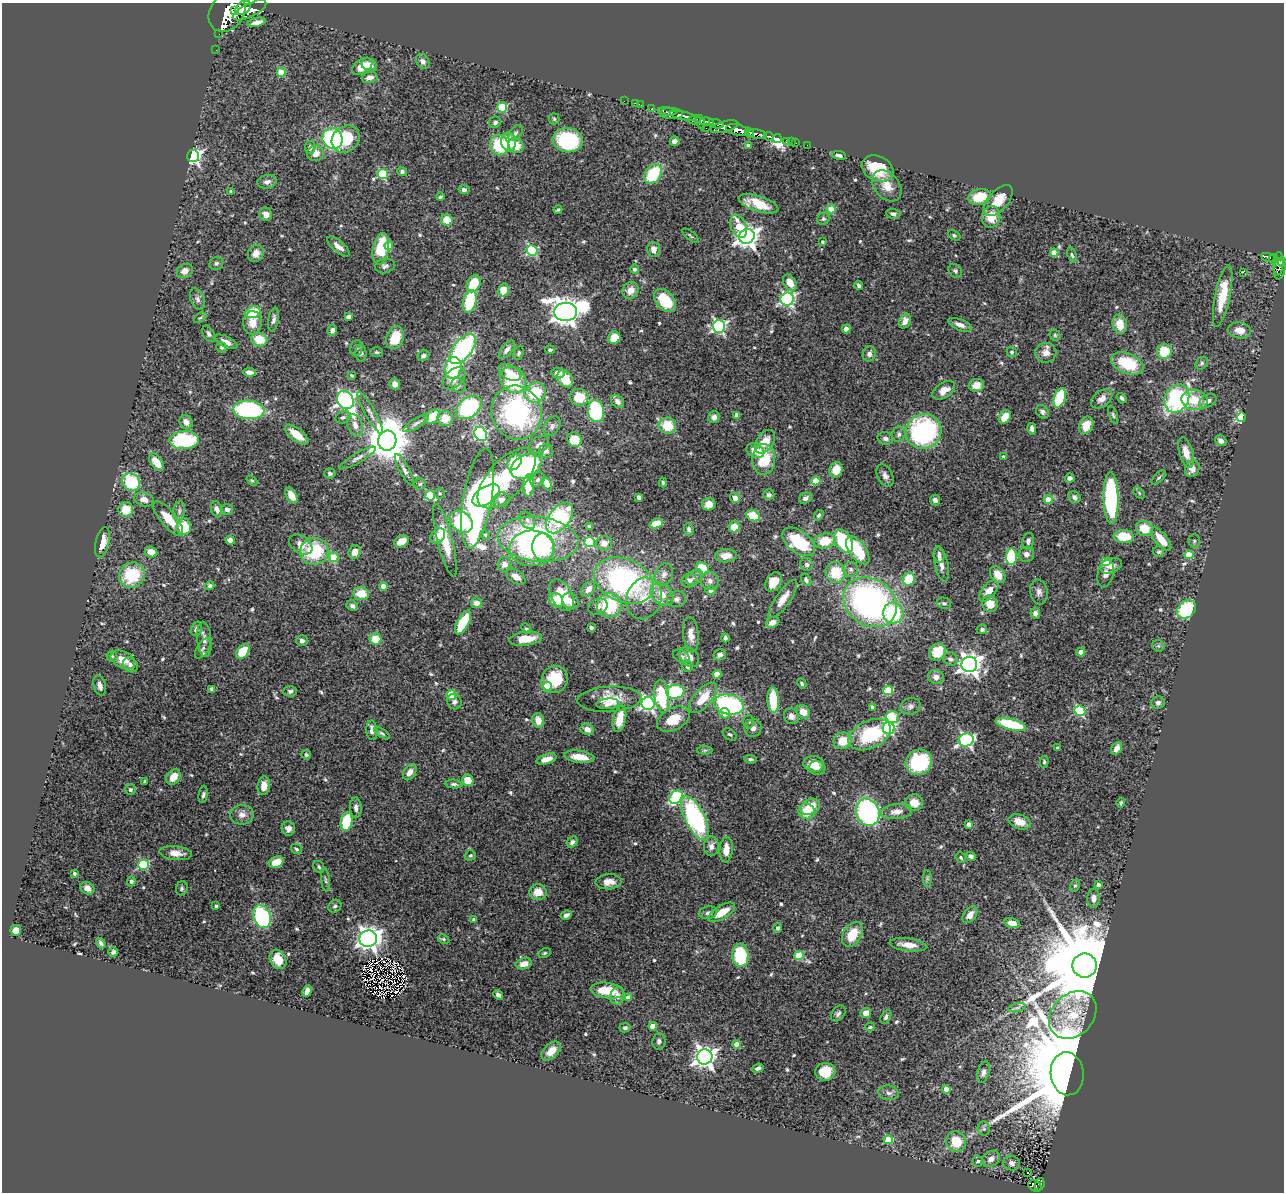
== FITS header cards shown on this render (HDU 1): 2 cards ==
NAXIS1  =                 1282
NAXIS2  =                 1190

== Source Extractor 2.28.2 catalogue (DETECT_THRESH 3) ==
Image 1282 x 1190 px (HDU 1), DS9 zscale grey, 1 PNG px = 1 image px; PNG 1286 x 1194 px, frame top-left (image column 1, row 1190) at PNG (2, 3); each listed source drawn as its Kron ellipse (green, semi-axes under 4 px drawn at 4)
Background 2.77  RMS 0.048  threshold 0.145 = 3 sigma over >= 5 px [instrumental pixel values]
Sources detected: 588; of the 588, the 500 brightest by FLUX_AUTO listed and drawn (88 fainter detections omitted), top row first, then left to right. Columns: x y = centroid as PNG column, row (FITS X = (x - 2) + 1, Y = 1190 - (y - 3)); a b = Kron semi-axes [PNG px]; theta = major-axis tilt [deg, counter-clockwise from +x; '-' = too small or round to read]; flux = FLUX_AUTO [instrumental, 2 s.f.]
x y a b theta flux
243 8 9 6 37 4100
249 10 18 6 26 7000
234 11 2 2 - 5500
227 12 21 17 55 15000
257 22 9 4 13 20
219 34 2 2 - 25
216 50 2 2 - 21
423 61 8 6 -55 13
369 65 8 6 -29 23
362 66 11 7 33 54
281 72 4 4 - 69
369 77 8 5 10 17
624 101 2 2 - 31
635 103 2 2 - 24
641 105 4 2 - 42
502 107 5 5 - 160
652 109 3 3 - 71
667 111 9 3 -8 960
671 113 12 5 -4 2100
683 116 13 4 -12 2300
554 119 5 5 - 5
695 120 6 4 0 770
495 122 6 5 - 8.4
701 122 7 4 -78 630
707 122 7 4 -6 1700
716 124 7 3 -20 650
724 127 14 5 16 2400
706 128 2 2 - 120
737 130 11 5 -10 7600
515 133 9 6 47 9.5
749 133 5 3 - 1300
757 134 9 4 -13 2500
769 136 5 3 - 510
332 138 11 10 - 300
346 139 15 12 39 150
777 139 4 3 - 4100
568 140 15 12 -8 270
675 141 5 4 - 12
786 141 3 3 - 160
508 142 9 7 -82 63
791 142 2 2 - 23
796 143 2 2 - 29
499 145 10 9 - 150
516 145 8 7 - 42
748 145 4 3 - 12
807 145 2 2 - 21
310 147 7 5 81 11
315 153 8 8 - 29
839 155 7 4 -9 10
193 156 6 6 - 870
878 169 17 12 -27 120
402 172 5 4 - 7.8
383 174 5 5 - 210
653 174 11 7 53 160
267 182 10 6 12 15
887 186 17 12 -51 46
464 190 5 4 - 11
231 191 4 3 - 4.7
440 197 4 3 - 5.1
979 197 11 7 15 95
998 200 18 10 49 63
758 204 21 7 -18 72
831 209 4 4 - 78
558 210 4 3 - 4.9
266 214 7 6 - 24
893 214 7 5 -5 8.5
991 217 11 9 81 55
823 219 6 6 - 7.1
447 220 6 5 - 52
739 226 12 7 -67 68
954 235 7 4 -30 5.2
690 236 10 3 -40 4.8
747 236 8 7 - 2400
822 242 3 3 - 5.5
338 246 14 5 -40 21
389 246 4 4 - 63
381 249 16 8 81 120
653 249 7 6 - 23
532 250 5 5 - 330
256 253 9 7 60 25
1054 253 4 4 - 58
1072 255 8 4 -72 6.5
1268 257 7 3 -14 420
1273 259 5 3 - 420
1282 262 5 3 - 980
216 263 7 6 - 7.4
1278 264 12 5 86 1300
385 266 10 7 13 11
634 269 4 4 - 8.3
1280 269 11 5 80 560
185 271 8 7 - 22
955 271 7 6 - 8
1243 272 2 2 - 500
790 283 9 6 -57 43
474 284 9 6 65 87
859 285 4 4 - 7.9
503 290 6 5 - 50
631 290 8 7 - 31
1223 296 31 7 78 99
198 299 11 6 -66 13
787 299 6 6 - 650
665 300 13 9 -49 120
470 301 11 6 75 160
253 312 8 5 17 160
565 312 11 9 0 4500
349 317 4 4 - 34
200 318 7 3 36 5
274 319 12 5 80 13
905 321 8 5 63 24
252 323 11 9 88 40
1120 324 9 7 -77 54
960 325 12 5 -21 20
719 326 6 6 - 650
846 329 4 4 - 32
332 330 5 4 - 13
1240 330 11 8 -9 33
209 334 9 5 -62 9.5
1055 335 6 5 - 5.5
395 338 12 8 69 88
614 338 6 6 - 57
259 339 8 7 - 68
226 342 12 5 -27 20
221 347 5 4 - 5.5
356 348 8 6 80 8.7
463 349 17 9 52 470
507 350 11 5 51 15
550 350 5 4 - 5.2
1164 351 7 7 - 110
376 352 6 5 - 5.1
1012 352 5 5 - 5.5
361 353 8 5 -85 8.4
518 353 7 4 68 6.1
1046 353 10 10 - 25
869 354 7 6 - 13
423 356 6 5 - 11
1127 363 17 10 -22 150
1202 363 7 5 46 7.6
453 368 11 8 77 180
249 372 7 4 -7 18
510 372 12 7 -29 37
558 373 7 5 -10 24
352 376 4 3 - 4.9
454 378 13 8 44 42
565 379 9 7 -54 74
513 380 14 12 -44 200
395 384 5 5 - 18
458 385 8 7 - 8.9
976 385 8 6 13 33
944 390 12 7 33 36
535 393 11 9 28 120
579 397 9 8 - 76
1060 398 10 5 71 190
1122 398 5 4 - 6.4
1177 398 14 12 63 450
1102 399 12 7 39 27
345 400 10 7 -54 1200
1194 400 13 10 -11 75
617 401 7 5 -48 18
1208 401 9 6 27 17
469 408 14 9 38 330
249 410 16 9 -5 410
596 411 11 8 -80 260
1042 412 7 6 - 11
370 413 24 5 -60 19
516 413 27 25 -70 530
736 415 4 4 - 16
1113 415 9 4 -72 6.5
343 417 7 6 - 7.4
432 417 8 6 42 72
714 417 6 5 - 14
1005 417 7 5 57 48
1241 417 5 4 - 340
445 418 8 7 - 46
186 422 7 6 - 21
416 423 15 4 31 13
355 425 11 7 -68 23
1086 425 9 6 67 57
552 426 10 7 57 13
667 426 9 8 - 86
1032 429 5 4 - 12
924 431 18 17 - 480
481 434 7 6 - 480
899 434 8 6 67 10
297 435 14 6 -37 56
885 438 8 6 -13 12
184 440 15 9 2 250
575 440 8 7 - 64
387 441 10 9 - 13000
1221 441 6 5 - 12
765 442 13 8 55 51
539 445 11 8 38 15
546 451 7 7 - 13
755 451 9 7 -26 35
1186 453 15 7 -74 34
1003 457 3 3 - 8.7
358 458 21 5 30 16
764 459 15 11 87 130
156 462 10 5 -52 55
514 462 9 6 54 73
526 466 16 11 27 460
1192 468 8 7 - 27
404 470 17 5 -62 14
836 470 8 6 70 52
330 473 6 5 - 8.9
885 475 12 7 -62 17
507 478 38 18 47 220
1070 478 5 4 - 14
1159 478 9 3 45 5.2
538 480 8 6 47 9.2
252 481 6 4 -39 4.8
816 481 4 4 - 85
131 482 9 8 - 160
663 482 5 3 - 4.8
420 484 6 5 - 5.9
547 484 7 4 -58 34
529 485 11 5 86 94
440 493 5 5 - 5.3
1139 493 7 4 -47 5
430 495 5 5 - 140
486 495 15 8 33 340
769 495 5 5 - 7.6
292 496 8 5 -61 38
1074 497 6 5 - 11
478 498 50 14 80 1600
639 498 4 4 - 18
735 498 5 5 - 18
805 498 7 5 29 11
1111 498 26 7 -89 490
144 499 10 7 -17 22
501 500 8 7 - 18
935 500 5 5 - 11
1048 500 4 4 - 66
709 504 7 6 - 31
126 509 7 7 - 58
217 509 8 5 -70 15
227 509 6 5 - 13
179 511 9 6 82 11
819 515 6 4 56 6.9
753 516 7 5 -21 71
168 518 21 7 -50 65
559 518 17 10 52 310
527 520 9 6 -52 12
461 522 12 9 -41 280
656 523 7 5 18 44
184 527 8 7 - 98
589 527 4 3 - 6
734 527 5 5 - 43
689 529 6 5 - 8.9
1145 529 9 7 -24 71
485 535 5 4 - 4.8
438 536 8 6 53 34
1124 536 10 6 -4 92
538 539 41 22 -6 730
1161 539 14 6 -51 60
230 540 5 4 - 18
445 540 37 7 -76 92
401 541 7 5 29 40
825 541 11 7 12 70
843 541 12 8 -59 180
1028 541 8 6 79 12
1194 541 7 5 89 7.1
102 542 15 6 76 44
590 542 5 5 - 220
799 542 19 11 -38 180
604 543 8 7 - 27
301 545 13 8 -33 26
543 547 14 11 -84 120
532 548 22 18 1 210
858 550 16 8 -54 140
314 551 14 13 - 200
151 552 6 5 - 31
355 552 7 6 - 26
1159 552 6 5 - 5.6
1026 554 7 7 - 16
939 555 8 5 -83 13
1189 555 4 4 - 91
726 556 11 6 5 34
334 557 4 4 - 120
1011 557 8 5 90 190
1106 562 5 4 - 120
504 564 7 6 - 21
807 564 7 6 - 8.7
941 564 18 6 -77 23
1111 566 11 7 22 25
703 569 7 5 -46 110
851 569 7 7 - 12
836 572 10 10 - 97
664 574 11 9 64 21
998 574 9 7 -53 41
1106 574 14 8 78 23
132 575 13 12 - 160
516 577 11 6 -34 28
695 577 9 7 41 12
909 579 7 6 - 89
624 580 31 21 -23 700
806 580 6 4 -62 8.2
689 581 7 7 - 19
710 581 9 8 - 18
774 582 10 7 56 46
210 586 5 4 - 8.2
383 586 4 4 - 56
588 589 8 6 51 28
711 590 5 4 - 15
989 591 12 6 50 40
1039 592 12 8 -80 17
361 594 8 6 -8 67
662 594 13 9 -45 45
561 595 17 10 -61 120
644 598 21 17 70 81
677 599 9 8 - 15
783 599 22 7 55 37
556 600 8 6 -45 55
570 601 9 7 -45 23
870 602 28 23 -34 970
476 603 5 5 - 18
944 603 7 5 -21 7.1
990 604 8 7 - 46
609 605 12 12 - 180
352 606 6 5 - 9.1
598 606 10 7 24 16
1187 609 10 8 43 210
893 613 11 10 - 190
1035 613 5 5 - 11
463 622 13 5 62 130
773 622 7 5 26 22
591 628 3 3 - 13
196 629 7 5 72 9.4
526 629 6 4 -46 5
982 629 5 4 - 10
691 635 18 7 -84 27
725 638 4 3 - 7
204 639 17 7 -84 22
376 639 6 6 - 72
526 639 16 7 7 66
302 641 5 5 - 12
1158 646 6 5 - 6.2
203 648 11 6 57 12
243 651 8 6 53 83
937 652 9 7 50 92
1081 652 4 4 - 34
720 655 6 5 - 11
112 656 5 5 - 4.9
681 656 9 6 -32 10
689 657 11 8 -49 22
950 659 7 6 - 11
123 660 13 8 -27 42
969 664 8 7 - 2200
130 665 8 7 - 17
687 666 6 5 - 7.9
717 674 4 4 - 51
936 677 8 7 - 21
555 679 14 13 - 120
802 684 5 4 - 5
100 686 10 6 -74 18
547 686 5 4 - 97
212 689 4 3 - 8.9
888 690 5 4 - 140
290 691 7 5 4 7.9
675 692 9 7 7 200
451 695 5 5 - 140
662 696 16 7 -83 180
703 698 18 9 50 74
609 699 32 12 3 72
773 700 13 6 -87 110
454 702 8 7 - 12
1158 703 7 6 - 11
608 704 11 5 6 15
648 704 6 6 - 880
729 705 15 10 -12 420
911 706 10 8 13 14
872 707 4 3 - 11
1080 711 5 5 - 250
803 712 7 6 - 35
725 713 5 5 - 31
791 716 8 7 - 18
892 717 6 6 - 140
619 719 13 6 77 65
673 719 17 11 27 72
538 720 7 6 - 35
749 722 7 5 -90 6.3
1011 724 15 5 -14 190
753 728 9 8 - 14
889 728 6 6 - 430
587 729 6 5 - 21
372 730 10 5 -84 20
382 733 9 4 -34 6.7
730 734 7 5 -36 7.1
870 735 22 14 25 200
966 740 7 6 - 640
842 741 9 8 - 54
1057 748 3 3 - 5
1117 748 7 5 52 21
705 750 8 4 1 6.2
306 755 5 4 - 6.9
579 757 15 6 -8 42
547 759 10 5 16 27
751 759 6 3 -5 5.7
919 762 13 12 - 230
1044 762 6 4 90 5.3
813 764 10 8 -3 48
817 768 8 7 - 16
410 772 9 6 59 24
173 777 8 6 55 42
468 780 6 5 - 52
145 781 3 3 - 6.4
454 784 8 4 -4 7.7
264 786 9 6 84 28
131 790 5 5 - 9.6
203 795 8 4 81 7.7
676 797 7 5 47 360
914 803 9 8 - 42
1121 803 5 4 - 5
810 807 10 7 27 69
356 808 10 6 -87 13
807 811 8 7 - 58
868 812 14 11 -66 560
897 812 15 7 6 29
242 815 12 10 1 23
695 818 24 10 -64 570
346 822 9 5 79 170
1019 822 11 7 -19 42
969 824 4 4 - 24
288 829 7 7 - 15
572 842 6 5 - 10
711 846 9 7 87 17
296 849 6 4 -37 5.7
726 850 13 6 86 40
176 853 16 7 -6 29
470 855 6 5 - 5.4
971 856 5 4 - 9.6
961 858 6 5 - 5.6
276 862 8 5 26 42
144 865 5 5 - 250
319 867 6 5 - 6.4
74 874 3 3 - 5.9
927 878 8 4 -89 5.8
325 880 12 3 -84 6.5
131 881 5 4 - 7.3
609 882 13 7 4 30
1098 884 4 3 - 14
1075 886 6 4 61 5.8
87 888 7 6 - 18
182 888 7 5 70 6.8
538 892 8 7 - 42
1094 898 9 6 -89 18
216 906 3 3 - 6.8
335 906 7 6 - 8.2
722 912 15 6 31 60
708 913 9 6 11 10
566 915 6 4 30 13
970 915 9 6 54 23
262 917 12 8 -68 320
474 919 3 3 - 5
1012 923 8 5 -17 35
778 928 4 4 - 7.1
16 930 5 5 - 29
852 934 13 9 59 77
368 939 9 8 - 2300
443 939 6 4 -27 5
101 943 6 4 -56 8.1
908 945 19 6 -7 38
113 952 4 4 - 11
545 953 6 4 26 4.9
740 955 12 8 -86 190
799 956 5 4 - 120
278 959 10 7 -61 58
524 964 8 5 12 28
1084 965 12 12 - 76000
307 991 6 4 68 19
607 991 17 7 -8 99
498 995 5 4 - 8.6
617 996 8 7 - 21
628 998 4 4 - 31
1017 1008 9 3 13 7.6
866 1013 5 5 - 28
838 1014 9 6 51 10
1073 1015 26 20 46 120
886 1017 7 4 62 9.2
653 1026 4 4 - 43
870 1027 5 3 - 4.8
625 1028 5 4 - 8
659 1041 8 6 83 10
737 1044 4 4 - 37
551 1051 11 7 43 38
705 1057 7 7 - 2100
758 1068 6 4 21 11
825 1072 10 9 - 83
983 1072 11 6 75 14
1067 1074 22 16 -83 39000
946 1089 4 4 - 61
889 1093 10 7 -10 14
984 1129 7 6 - 8.3
888 1140 4 4 - 120
956 1142 10 10 - 82
991 1159 10 7 37 22
978 1161 5 5 - 8.7
1012 1163 8 7 - 16
1028 1173 3 2 - 6.7
1040 1184 6 4 65 180
1035 1186 7 5 -33 200
At the frame edge (FLAGS 8, measured only in part): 1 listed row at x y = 1282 262
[88 fainter detections neither listed nor drawn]